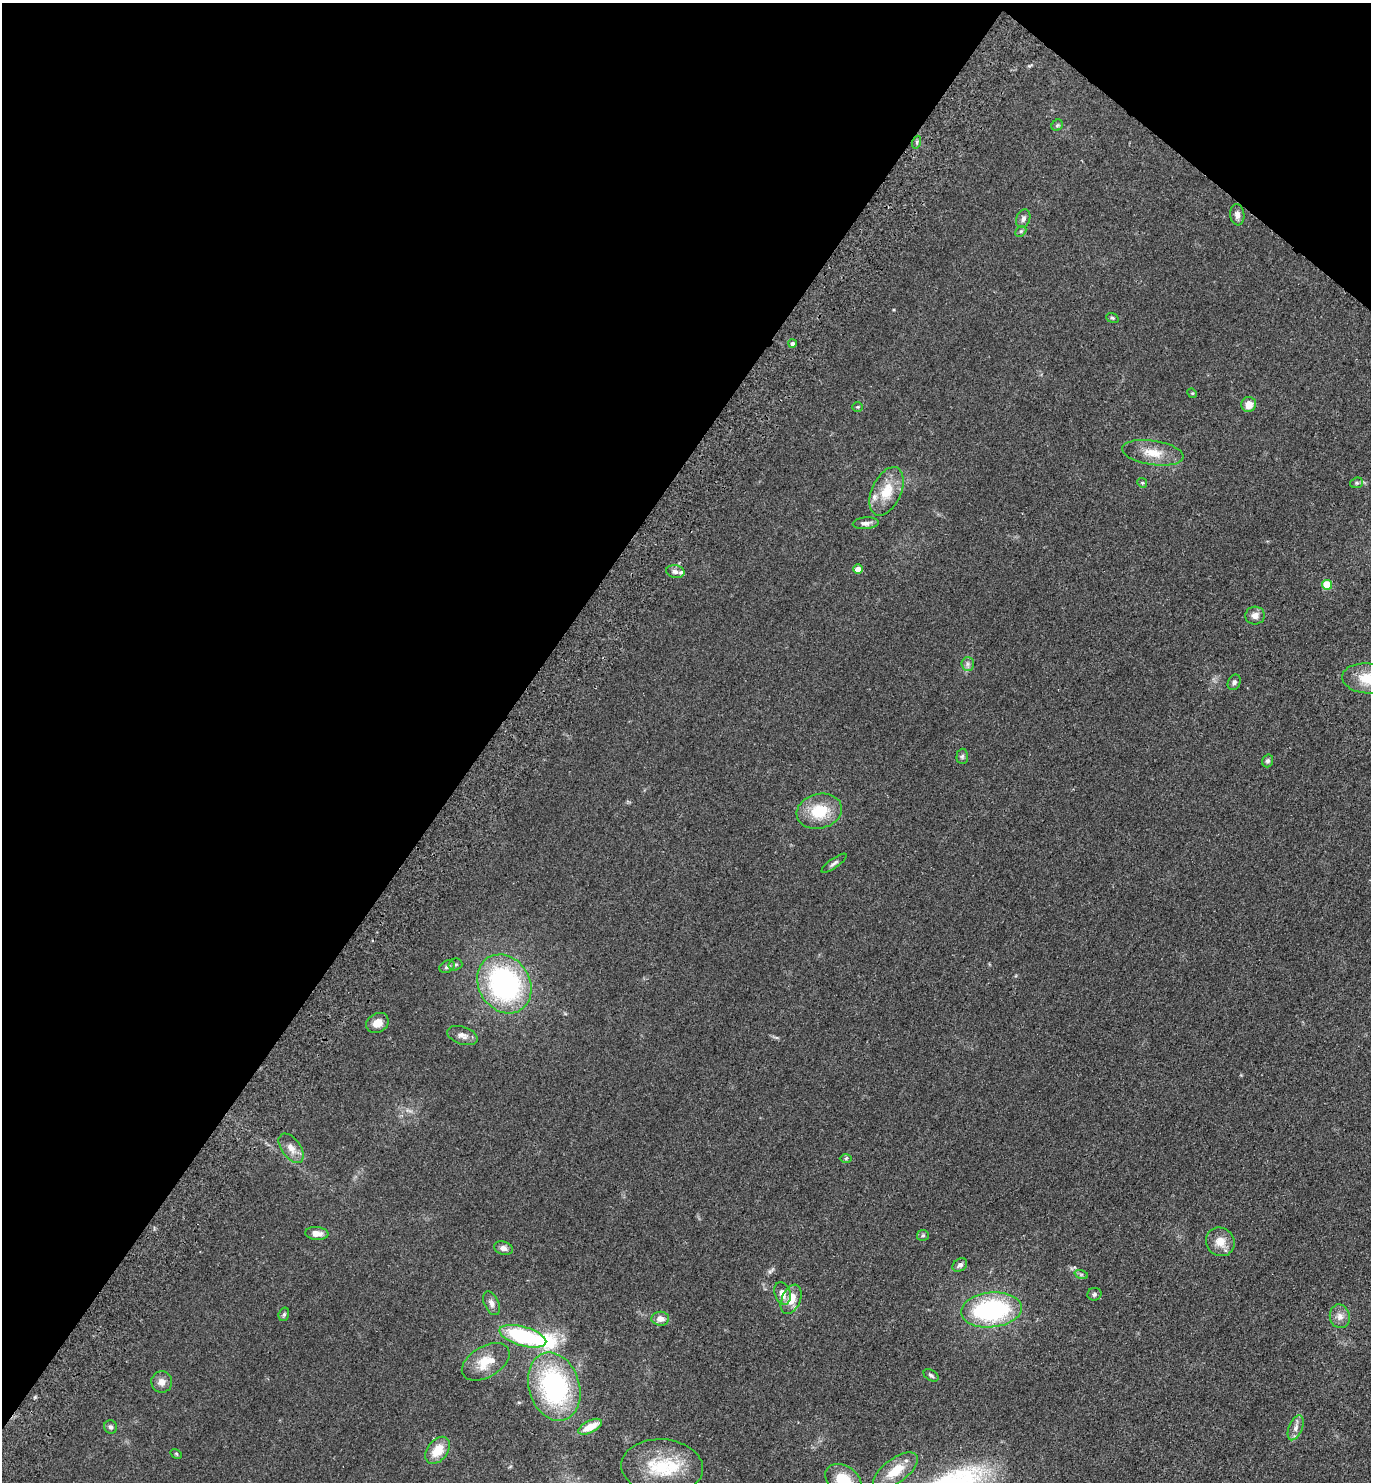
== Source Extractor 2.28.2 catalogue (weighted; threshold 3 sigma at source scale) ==
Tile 2 of 4 x 4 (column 2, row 1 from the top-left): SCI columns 1574-2942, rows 4479-5958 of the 6024 x 5996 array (HDU 1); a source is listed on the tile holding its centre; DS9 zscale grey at full resolution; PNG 1373 x 1484 px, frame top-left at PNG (2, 3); each listed source drawn as its Kron ellipse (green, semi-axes under 4 px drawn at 4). Shown black and unused: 38% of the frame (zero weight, under 2 of 3 exposures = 3% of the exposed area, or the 3 px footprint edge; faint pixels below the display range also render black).
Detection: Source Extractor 2.28.2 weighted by HDU 2 'WHT'; one run over the whole footprint, this tile lists its part. Background 0.0588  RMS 0.0079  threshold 0.0354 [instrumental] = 3 sigma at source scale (4.5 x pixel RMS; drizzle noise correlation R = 1.50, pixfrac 1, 0.05/0.05 arcsec/px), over >= 5 px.
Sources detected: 63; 1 inside a brighter object's white glare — neither listed nor drawn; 2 inside a brighter listed object's ellipse — not listed separately; the other 60 listed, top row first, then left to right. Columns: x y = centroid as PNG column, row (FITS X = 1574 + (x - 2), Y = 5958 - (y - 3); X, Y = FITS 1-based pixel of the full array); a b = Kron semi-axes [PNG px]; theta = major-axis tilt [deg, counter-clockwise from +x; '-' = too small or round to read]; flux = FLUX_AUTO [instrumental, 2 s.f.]
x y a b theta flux
1057 125 6 5 - 1.1
917 142 6 4 72 1.3
1237 215 11 7 -84 3.4
1023 219 9 7 69 2.9
1021 231 6 4 44 1.2
1112 318 6 4 -21 1.1
792 343 4 3 - 2.7
1192 393 5 4 - 0.78
1249 404 8 7 - 8.6
858 407 5 5 - 0.97
1153 453 31 12 -9 14
1142 483 5 4 - 0.9
1357 483 6 5 - 1.3
887 491 26 14 65 19
866 523 13 6 4 3.4
858 569 5 4 - 5.8
675 572 9 6 -11 2.9
1327 585 5 5 - 25
1255 615 10 9 - 4.5
968 664 7 6 - 2.2
1368 678 26 15 -5 20
1234 682 8 6 63 2.1
962 756 7 6 - 1.7
1268 761 6 5 - 1.7
819 811 23 17 14 25
834 863 15 4 35 2.3
455 964 7 6 - 1.5
447 967 8 5 28 1.9
504 984 31 25 -58 150
377 1023 12 9 31 7.4
462 1035 16 8 -18 4.4
291 1148 17 9 -53 7
846 1158 6 4 1 1.1
317 1233 11 6 -5 5.8
923 1235 6 5 - 1.3
1220 1242 15 14 - 10
504 1248 9 6 -18 3.3
960 1265 8 6 34 2.8
1081 1274 7 4 -18 1.2
782 1293 11 8 -72 5.8
1094 1294 7 6 - 1.7
791 1299 15 9 66 12
491 1303 12 7 -67 3.7
991 1310 30 17 5 100
284 1314 7 5 73 1.5
1340 1316 12 10 -76 5.1
660 1319 9 7 -1 5.6
523 1336 24 9 -16 70
486 1362 26 15 30 17
931 1375 8 5 -32 1.9
162 1382 10 10 - 5
554 1387 35 25 -72 110
111 1427 7 6 - 1.9
590 1427 13 6 27 13
1296 1428 13 6 68 4.3
438 1450 15 10 53 13
176 1454 6 4 -31 0.91
662 1467 41 27 -4 43
896 1471 26 12 36 17
844 1480 20 14 -35 20
Isophote crosses this tile's border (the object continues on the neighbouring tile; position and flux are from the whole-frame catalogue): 2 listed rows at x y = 1368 678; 844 1480